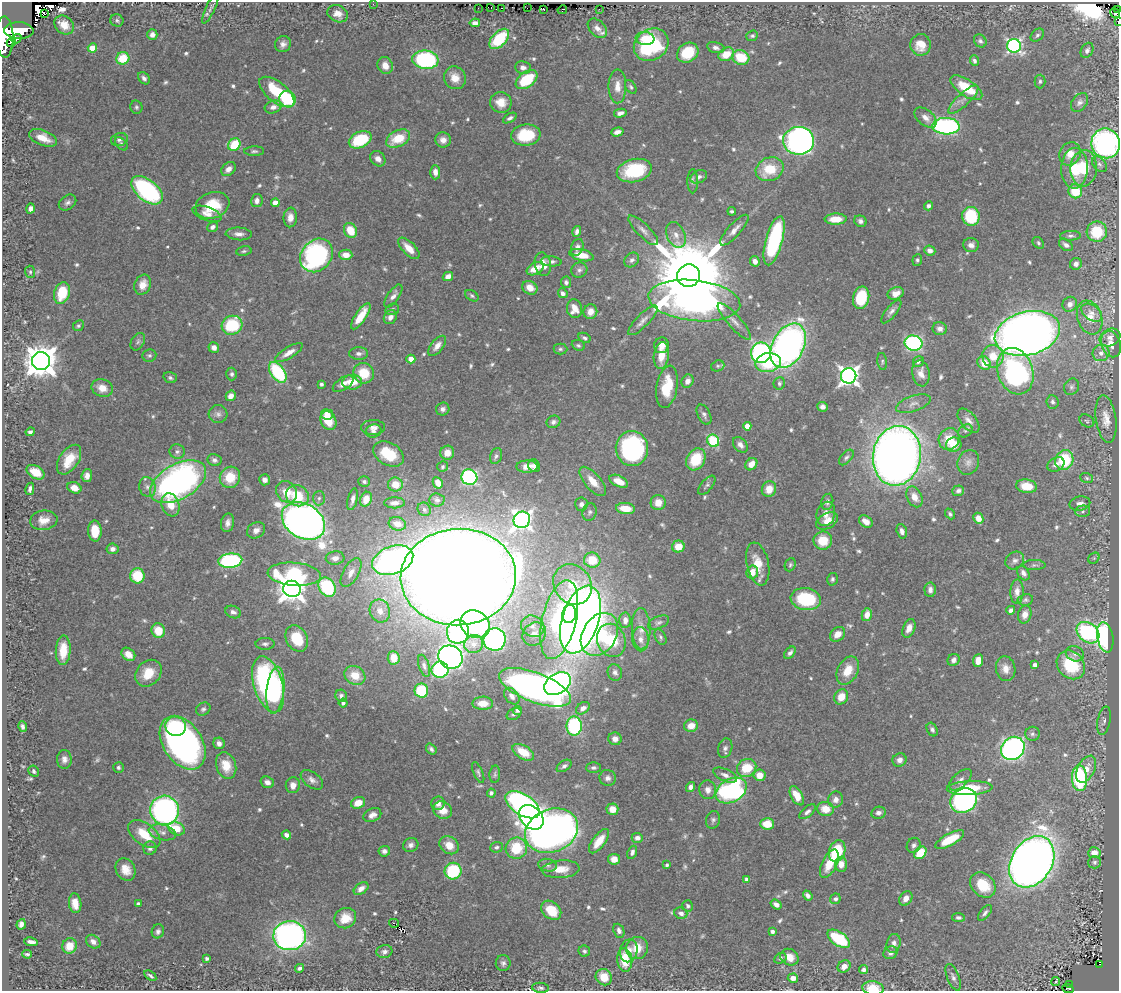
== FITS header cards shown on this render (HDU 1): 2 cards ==
NAXIS1  =                 1117
NAXIS2  =                  989

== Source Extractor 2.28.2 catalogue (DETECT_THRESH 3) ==
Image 1117 x 989 px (HDU 1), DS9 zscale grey, 1 PNG px = 1 image px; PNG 1121 x 993 px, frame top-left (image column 1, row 989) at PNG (2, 2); each listed source drawn as its Kron ellipse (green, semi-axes under 4 px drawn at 4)
Background 0.493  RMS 0.016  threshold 0.0489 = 3 sigma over >= 5 px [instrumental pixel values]
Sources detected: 651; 7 with non-positive FLUX_AUTO (blend fragments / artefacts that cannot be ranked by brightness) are neither listed nor drawn; of the other 644, the 500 brightest by FLUX_AUTO listed and drawn (144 fainter detections omitted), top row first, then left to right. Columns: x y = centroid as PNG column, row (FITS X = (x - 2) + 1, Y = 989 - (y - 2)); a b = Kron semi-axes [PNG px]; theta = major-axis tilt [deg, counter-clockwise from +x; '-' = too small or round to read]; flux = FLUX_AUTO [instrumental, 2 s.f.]
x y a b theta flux
373 4 2 2 - 110
210 8 17 4 65 4.4
478 8 2 2 - 2.2
491 8 3 2 - 21
501 8 3 2 - 23
527 8 2 2 - 5.7
543 9 3 2 - 17
599 9 2 2 - 2.7
562 10 4 4 - 41
1118 10 3 2 - 23
1115 13 5 3 - 58
44 14 4 3 - 32
338 14 10 8 -26 8.2
117 20 6 6 - 2.4
1118 22 3 2 - 2.5
475 23 5 4 - 5.1
64 25 11 8 -40 13
597 28 11 7 -45 7.1
19 30 15 8 -2 690
152 35 5 5 - 5
1037 35 7 5 43 2.6
752 36 6 5 - 2.1
5 37 20 9 -89 1100
17 39 5 3 - 190
499 39 12 7 46 57
645 39 9 6 -7 13
980 41 7 5 -47 3
11 42 5 3 - 120
283 44 8 8 - 5.3
651 45 18 15 35 89
921 45 11 10 - 17
1014 46 7 6 - 260
92 48 4 4 - 26
716 48 9 5 -14 4
1087 50 8 6 62 3.9
688 53 11 9 36 31
726 54 8 6 29 21
741 57 8 7 - 36
123 58 6 6 - 34
425 60 13 9 -7 160
974 61 5 4 - 2.9
385 66 9 7 -64 11
523 68 8 6 -9 6.1
144 78 7 5 -48 3.7
455 78 11 10 - 13
526 80 12 7 36 49
1040 81 7 5 88 2.5
617 86 17 9 89 12
631 87 7 5 -57 2.3
966 88 18 8 -34 37
277 92 21 10 -39 51
287 99 8 8 - 64
963 100 20 6 43 8.2
501 102 11 10 - 14
1080 102 10 7 50 4.7
136 107 6 6 - 2.4
273 107 9 6 19 6.8
620 113 6 4 14 4.2
510 118 7 4 30 3.5
926 118 13 7 -39 8.3
946 126 14 8 -2 200
617 132 6 4 17 5.6
526 135 15 10 6 40
43 138 14 7 -22 15
398 139 13 8 26 31
119 140 8 6 14 3.7
360 140 12 8 25 59
443 140 8 7 - 7.6
799 141 15 14 - 480
1106 143 15 14 - 260
121 144 7 5 -48 2.1
234 145 7 5 47 48
254 151 10 5 1 2.7
1070 154 12 10 60 12
378 159 8 6 -43 7.2
1099 164 9 6 -50 3.1
1075 168 20 13 88 33
1084 168 18 13 84 32
228 169 8 6 43 6.2
770 169 14 11 24 37
634 171 18 11 14 64
435 172 7 5 -88 7
699 177 9 6 24 4.1
693 181 12 5 90 3.2
147 190 18 10 -39 170
1075 191 7 6 - 33
257 200 6 5 - 4.7
68 203 9 7 35 4
275 203 4 4 - 11
212 205 17 13 19 34
929 206 4 4 - 3.2
30 208 5 4 - 5.6
732 211 4 3 - 2.1
207 214 15 6 -20 8.1
971 216 9 8 - 59
290 217 10 6 86 8.3
836 219 11 5 3 19
860 221 6 5 - 3.7
213 227 6 4 38 3.9
643 230 20 6 -44 7.2
734 230 20 6 48 8.3
350 231 8 6 -62 22
577 231 5 4 - 3.3
1097 232 10 10 - 38
239 234 13 6 -4 6.4
676 235 13 9 -65 8.3
1071 236 10 5 2 3.1
774 241 25 8 74 140
1038 243 6 5 - 2.3
971 245 8 7 - 5.9
1066 245 8 5 -38 4.2
577 247 9 6 69 4.9
409 248 13 6 -45 14
244 251 7 5 10 2.1
930 251 6 5 - 6.2
317 255 18 15 49 190
346 255 6 5 - 12
582 255 12 5 -13 17
632 260 8 6 42 4
917 260 6 5 - 2.1
551 261 10 5 -5 3.6
755 261 5 4 - 5.4
543 264 12 8 -79 14
1076 264 6 6 - 4.4
535 269 9 6 27 13
579 270 8 7 - 3.6
30 272 6 5 - 2
448 276 5 4 - 7.3
688 276 11 11 - 20000
566 282 6 5 - 3.2
143 285 10 8 69 13
530 288 8 6 -32 13
62 293 11 7 75 40
563 293 5 4 - 3.9
896 293 8 6 21 9.7
393 296 13 6 55 5.8
472 296 7 5 -33 2.1
861 298 11 8 77 50
694 301 46 20 -6 530
1070 304 8 7 - 6.3
392 309 7 5 17 2.8
574 309 9 7 -82 13
590 312 7 6 - 8.5
891 312 14 5 50 4.9
1092 313 11 7 -35 6.8
361 316 15 5 56 21
390 317 7 6 - 5.4
1090 317 17 12 -71 16
643 320 20 6 45 7.2
734 321 24 6 -48 8.9
232 325 10 9 - 58
78 326 6 5 - 2.3
940 329 7 6 - 5.7
1027 333 33 21 15 1200
1110 337 11 8 29 6.3
584 338 6 4 -29 2.4
138 342 9 6 60 3
914 343 9 7 -12 180
1111 344 13 9 -70 14
578 345 6 5 - 2.4
661 345 8 7 - 9.3
437 346 12 6 51 7.6
788 346 24 15 62 520
214 347 5 5 - 6.6
560 349 7 5 0 2.3
289 353 15 5 32 9.2
359 353 9 6 1 4.2
761 353 10 10 - 210
1101 353 8 8 - 6.8
149 356 7 6 - 2.5
661 356 13 7 82 19
993 356 11 10 - 20
411 359 4 4 - 13
41 361 9 9 - 2200
882 361 8 5 -84 2.2
918 361 6 5 - 2.5
768 363 13 9 9 51
984 363 7 6 - 17
718 366 7 5 20 2.4
1015 371 24 17 -71 220
278 372 12 6 -53 85
364 373 10 10 - 28
921 373 13 8 -80 9.1
232 374 6 5 - 2.6
849 376 8 7 - 590
170 378 7 5 -20 2.4
687 381 7 5 57 6.2
352 382 10 7 1 18
779 383 6 5 - 2.4
321 384 4 3 - 2.3
343 384 12 6 33 7.2
667 387 21 10 80 36
1072 387 8 7 - 3.5
102 388 11 8 -20 13
231 396 5 4 - 7.2
1053 402 7 6 - 3
913 404 18 7 18 7.5
822 407 5 4 - 5.5
443 409 7 6 - 4.3
218 414 9 9 - 4.6
327 414 6 5 - 9.3
704 414 11 6 -62 4.3
1106 419 24 10 -82 14
328 421 10 7 -63 24
968 421 14 8 -50 6.9
1087 421 8 6 -30 2.2
553 422 7 6 - 3.7
747 426 4 4 - 13
373 427 12 7 1 6.1
374 431 8 6 19 3.7
965 431 8 6 37 2.5
30 432 4 3 - 3.1
949 439 11 10 - 20
713 441 6 5 - 60
740 445 9 6 -49 5.6
954 445 8 7 - 17
632 449 17 16 - 190
177 451 7 7 - 3.7
447 453 7 7 - 9.7
388 454 16 11 -31 36
496 456 8 5 70 3.2
897 456 30 24 81 1300
846 457 9 5 49 2.7
696 459 12 9 62 39
69 460 16 9 56 26
214 460 7 6 - 3.6
1064 460 10 8 59 58
968 462 13 10 63 7
751 464 7 5 50 11
1056 464 9 6 31 5.8
534 466 6 5 - 4.7
443 467 5 5 - 2.2
527 467 10 6 0 10
36 472 9 6 -30 21
87 476 6 5 - 5.9
230 477 11 10 - 27
469 477 8 7 - 160
1087 478 6 5 - 2
265 480 5 5 - 5.6
593 481 18 8 -49 18
619 481 10 5 -26 16
178 482 31 17 30 380
364 482 6 5 - 2.7
438 483 6 4 -62 8.9
395 484 7 7 - 17
707 485 11 5 50 3
1026 486 10 6 -8 21
147 487 10 8 -74 5.8
74 488 7 5 -23 11
30 489 6 4 79 3.9
769 489 8 7 - 13
958 491 6 5 - 3.3
287 492 11 9 -51 20
297 496 12 10 -24 31
914 497 11 7 -64 10
319 498 7 6 - 3
353 499 11 5 77 5.4
366 499 7 5 68 16
437 500 7 6 - 3.2
827 502 8 6 77 4.4
395 503 10 5 0 5.5
658 503 7 7 - 12
581 504 6 6 - 4.4
1080 504 10 7 10 5.9
170 505 12 8 -71 19
625 508 9 5 -7 21
424 509 7 6 - 2.6
1083 511 7 5 2 3
590 512 9 7 72 3.3
826 514 12 9 76 9.6
950 514 6 4 -49 2.2
978 518 6 5 - 10
44 520 14 9 8 12
522 520 8 8 - 480
303 521 23 17 -32 1000
827 521 12 7 28 11
866 521 7 5 -35 11
228 523 9 6 78 5.8
397 524 9 6 -17 12
256 530 9 7 30 5.8
95 531 10 6 -86 24
902 531 7 5 -75 4.9
823 541 9 9 - 25
678 547 6 6 - 16
112 549 6 5 - 4.5
335 558 9 7 5 6.5
1094 558 6 5 - 2.1
393 560 21 14 19 400
592 560 8 7 - 21
230 561 12 7 5 160
1015 561 10 8 39 5
758 564 22 11 -78 20
790 565 7 5 65 2.2
1034 565 11 5 0 3.1
351 572 16 8 60 9.4
752 572 6 6 - 11
1023 573 8 5 -57 4.7
294 574 27 11 -5 100
137 576 7 7 - 38
458 577 58 48 3 4400
832 579 6 5 - 2.2
572 584 21 18 -54 52
327 587 10 7 -57 82
292 589 9 8 - 1200
930 590 7 5 -86 4.9
1017 592 12 6 88 7.9
806 599 15 11 -8 71
1025 600 8 5 10 2.5
1011 610 4 4 - 3.8
380 611 12 10 -70 11
233 612 8 6 -24 4.1
569 614 9 7 81 100
1025 614 9 6 77 7.7
867 615 6 5 - 11
559 620 40 17 76 180
580 620 35 18 72 1500
625 620 8 6 -89 6.2
658 622 11 6 23 3.6
475 624 15 13 -36 120
533 626 12 10 -29 10
909 628 10 6 68 8
641 629 21 9 -88 12
158 630 7 6 - 21
458 632 12 11 - 180
1088 633 12 9 -40 170
534 634 12 11 - 15
599 634 23 17 59 91
837 634 8 6 39 11
660 637 8 5 -62 2.5
1105 637 15 8 -79 200
297 638 14 10 -61 40
495 639 11 11 - 200
641 639 12 8 -88 7.9
611 640 17 14 -71 49
265 644 9 6 0 3.5
474 644 9 9 - 6.8
63 650 15 7 87 21
790 653 7 4 48 3.2
128 654 7 6 - 9
1075 654 9 7 -21 4.4
450 657 12 11 - 390
394 658 7 6 - 16
954 660 6 5 - 4.5
978 660 6 5 - 13
1035 665 4 4 - 4.7
1071 665 15 13 -48 62
424 666 11 5 -72 3.6
1006 669 12 9 -81 10
440 670 8 8 - 120
848 670 15 10 63 21
615 672 8 7 - 4.2
148 673 15 11 47 22
355 675 11 9 -30 20
268 684 29 14 -73 210
558 684 14 10 32 490
535 687 38 14 -21 760
275 690 23 8 84 98
421 691 7 7 - 53
341 696 6 5 - 4.2
512 696 9 6 -52 5.9
841 697 8 6 57 15
343 703 4 4 - 3.3
483 703 10 6 1 12
583 708 7 5 37 6.5
203 709 7 6 - 2.8
517 710 4 4 - 3.1
514 714 8 5 27 2.8
1104 721 14 6 79 4.5
23 726 5 4 - 3.4
176 726 10 9 - 61
574 726 9 7 -90 110
691 726 7 6 - 11
932 730 7 5 -61 2.9
1032 734 7 7 - 3.4
615 739 6 6 - 6.6
183 743 29 19 -56 430
219 743 6 5 - 5.7
725 748 10 7 74 4
1013 748 12 11 - 360
431 749 6 4 -50 3.2
523 752 12 6 -32 24
64 759 9 7 -88 5.4
900 760 7 6 - 5.7
226 765 13 10 -71 17
564 766 8 5 34 3.4
118 767 5 5 - 2.5
593 768 7 5 1 3
747 768 10 8 34 31
1086 769 14 8 63 13
34 771 6 5 - 2.6
478 772 11 4 -67 2.6
495 774 9 5 87 2.3
725 775 13 6 -24 6.1
759 775 6 5 - 14
608 778 8 8 - 4.2
1080 778 13 7 -87 110
312 780 13 7 -38 5.6
960 780 14 7 42 5.2
267 782 7 5 -18 5.9
293 785 8 7 - 7.7
690 787 5 4 - 4.6
970 788 23 7 2 38
708 790 9 8 - 8
731 791 16 11 31 190
491 793 4 4 - 2.8
797 796 10 5 -60 18
836 800 8 7 - 6.5
964 801 14 12 26 220
358 803 7 5 20 13
438 803 7 6 - 5.4
523 805 19 10 -33 270
612 809 6 6 - 11
825 809 8 7 - 16
165 810 14 14 - 360
443 810 10 8 -32 14
807 812 10 5 41 4.1
878 813 7 6 - 4.6
372 815 9 6 25 6.5
531 817 14 10 -45 630
713 820 9 7 73 3.2
767 824 7 5 -2 20
177 828 8 6 -26 21
551 831 27 21 23 920
162 832 14 7 -13 7.8
144 834 18 10 -37 32
286 835 5 4 - 4.5
637 838 5 5 - 4.7
950 840 16 6 29 28
599 841 14 6 53 21
411 845 8 7 - 4.2
449 845 10 8 -37 14
914 845 8 6 57 3.8
496 847 6 5 - 2.6
150 848 7 6 - 4.2
516 848 11 10 - 39
384 851 6 5 - 4.1
837 851 11 8 72 53
632 852 7 4 67 3.8
920 853 7 5 47 30
1094 853 6 5 - 11
614 859 6 5 - 10
1032 862 27 20 58 1200
1094 862 6 6 - 2.6
829 864 15 7 63 25
841 864 7 6 - 10
548 865 9 6 -11 3.9
667 865 3 3 - 2.3
126 869 12 9 -60 13
561 869 19 8 4 18
453 871 8 8 - 70
747 879 4 4 - 6.7
983 885 14 11 -44 33
361 889 8 5 37 6.4
808 895 5 4 - 4.5
906 898 8 6 55 6.4
835 899 5 5 - 3.3
75 903 10 6 -81 15
139 904 4 4 - 4.4
776 904 6 4 -36 5.8
688 906 6 5 - 2.7
551 910 11 8 -41 24
681 913 7 5 -20 5.1
985 913 9 4 49 3.6
958 917 6 4 -7 2.8
345 918 11 10 - 21
394 923 5 3 - 6.8
21 924 5 4 - 6.3
158 931 7 6 - 3.3
619 931 7 5 -66 4.5
772 931 4 3 - 4
290 936 16 14 3 390
839 939 13 7 -34 62
31 942 7 4 -9 5.2
93 942 8 6 -39 6.2
894 943 9 7 75 4.9
69 946 8 7 - 19
637 948 11 11 - 20
584 951 6 5 - 2.3
629 951 11 8 78 9.9
384 952 8 6 14 4.4
891 953 7 6 - 4.3
27 954 4 3 - 2.2
789 957 9 8 - 12
780 958 6 5 - 2.5
207 959 4 3 - 3.2
625 960 12 7 -84 31
503 963 8 7 - 3.7
1100 964 3 2 - 8.2
844 966 7 5 37 7.8
300 968 5 3 - 2.9
864 969 4 4 - 3.5
150 976 7 3 -35 2.5
604 977 8 7 - 20
953 977 14 6 -69 4.7
793 978 5 4 - 6.8
1056 982 4 3 - 2.7
1069 985 3 2 - 3
541 988 8 5 -6 2.6
873 988 11 7 -8 23
1068 988 6 3 -21 16
At the frame edge (FLAGS 8, measured only in part): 7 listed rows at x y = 1118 10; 1118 22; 5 37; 1106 143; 541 988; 873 988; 1068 988
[144 fainter detections neither listed nor drawn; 7 non-positive-flux detections neither listed nor drawn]